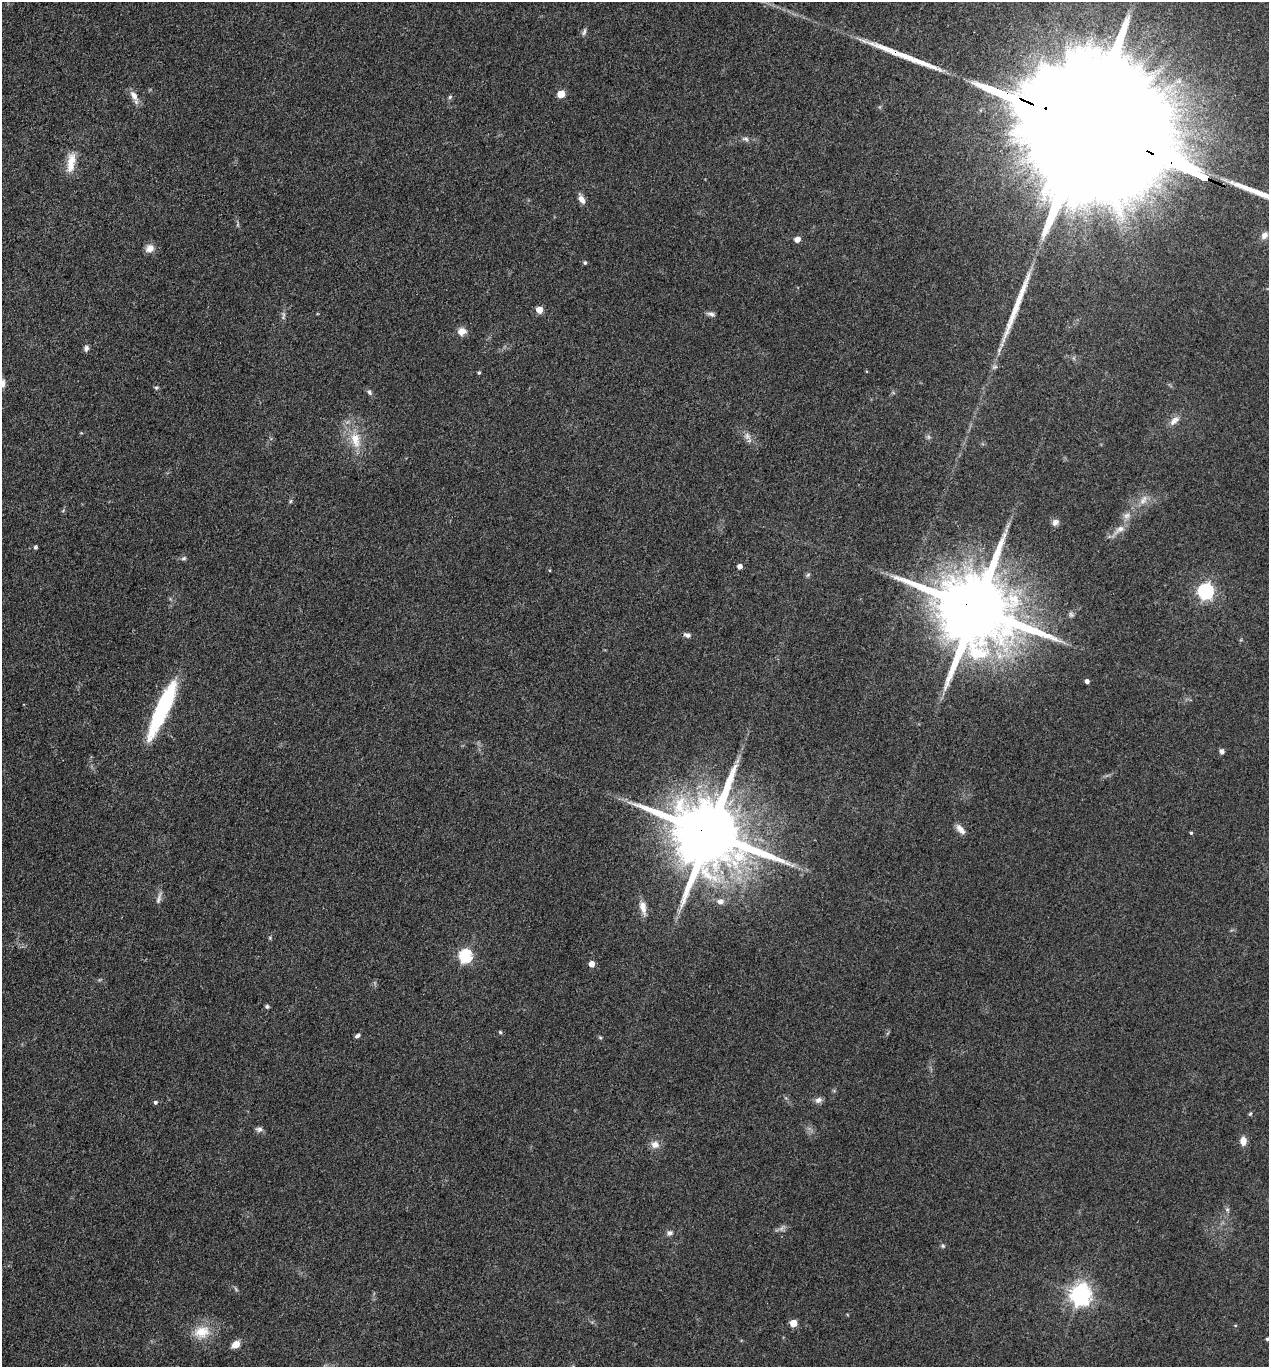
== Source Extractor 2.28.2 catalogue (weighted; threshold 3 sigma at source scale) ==
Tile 11 of 4 x 4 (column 3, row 3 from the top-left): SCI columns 2804-4070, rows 1366-2730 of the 5474 x 5460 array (HDU 1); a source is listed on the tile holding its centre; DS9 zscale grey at full resolution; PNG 1271 x 1369 px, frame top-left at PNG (2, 2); no overlay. Shown black and unused: <1% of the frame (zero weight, under 3 of 4 exposures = <1% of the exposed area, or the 3 px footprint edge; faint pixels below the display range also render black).
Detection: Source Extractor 2.28.2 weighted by HDU 2 'WHT'; one run over the whole footprint, this tile lists its part. Background 0.0922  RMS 0.0059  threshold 0.0264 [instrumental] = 3 sigma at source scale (4.5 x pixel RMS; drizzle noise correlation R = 1.50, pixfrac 1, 0.05/0.05 arcsec/px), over >= 5 px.
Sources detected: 79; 1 too faint to see at this stretch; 2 inside a brighter object's white glare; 3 long thin detections or spike segments (spike, bleed or trail) — not listed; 1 inside a brighter listed object's ellipse — not listed separately; the other 72 listed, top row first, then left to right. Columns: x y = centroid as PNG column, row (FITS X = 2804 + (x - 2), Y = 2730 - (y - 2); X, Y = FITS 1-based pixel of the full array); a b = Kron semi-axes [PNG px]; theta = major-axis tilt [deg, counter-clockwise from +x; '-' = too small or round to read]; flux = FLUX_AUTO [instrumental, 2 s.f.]
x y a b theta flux
584 32 10 4 72 1.4
561 94 5 5 - 14
134 96 16 7 -58 4.7
450 97 6 5 - 1.1
1093 129 100 27 -23 91000
745 139 11 5 -12 2
71 162 27 10 81 9.8
581 199 13 6 -64 3.6
1264 235 11 8 54 3.8
797 239 7 6 - 3
150 248 11 9 42 4.3
585 263 4 4 - 1.1
539 310 5 5 - 9.8
711 314 10 5 -16 2
283 316 13 5 89 1.9
462 331 10 9 - 4.6
86 348 8 6 85 1.9
1074 358 7 4 -71 1
479 373 4 4 - 0.95
2 383 10 8 -80 4.4
156 388 5 5 - 0.85
369 392 8 6 -64 1.4
1174 421 16 8 40 4.2
747 436 9 7 -88 2.5
928 437 7 4 -89 1.1
355 440 25 13 -75 13
1143 500 16 8 59 4.9
290 501 6 4 88 0.82
1127 516 10 8 29 3.2
1055 522 9 8 - 2.6
1120 529 18 9 34 5.6
1006 530 7 5 48 1.4
35 547 4 4 - 1.2
183 558 7 5 20 1.2
740 566 4 4 - 3.5
808 575 6 5 - 1.1
1205 591 7 6 - 160
976 609 23 19 -26 9400
1071 615 8 6 -55 1.5
687 635 8 6 -25 2
1087 681 4 4 - 2.3
162 709 65 13 66 60
1222 751 6 5 - 2.1
737 761 9 4 55 2
960 829 14 7 -49 3.8
710 833 21 17 -27 8000
1191 833 4 4 - 0.77
159 898 19 5 73 2.5
720 901 7 7 - 2.7
643 907 19 8 -77 5.4
270 938 6 4 -73 0.7
465 956 6 6 - 76
592 964 5 4 - 6
267 1007 5 4 - 1.1
500 1032 5 4 - 0.88
357 1036 6 5 - 1.4
600 1038 6 4 -2 0.72
818 1100 10 7 25 2.4
155 1102 5 5 - 1.2
1250 1114 5 4 - 0.77
259 1129 9 7 -2 2
1243 1141 9 7 87 4.9
655 1145 11 9 -6 4.3
1227 1209 6 4 -19 0.95
669 1233 9 7 27 2.1
943 1246 6 5 - 0.97
1080 1295 8 7 - 390
793 1323 5 5 - 13
1235 1325 5 3 - 0.5
202 1332 23 17 11 13
1267 1339 4 4 - 0.99
236 1344 8 6 43 6.1
Overlapping masked pixels (flux is a lower limit): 3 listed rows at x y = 1093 129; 976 609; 710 833
Isophote crosses this tile's border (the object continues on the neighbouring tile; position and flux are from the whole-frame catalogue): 2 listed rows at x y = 2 383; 1267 1339